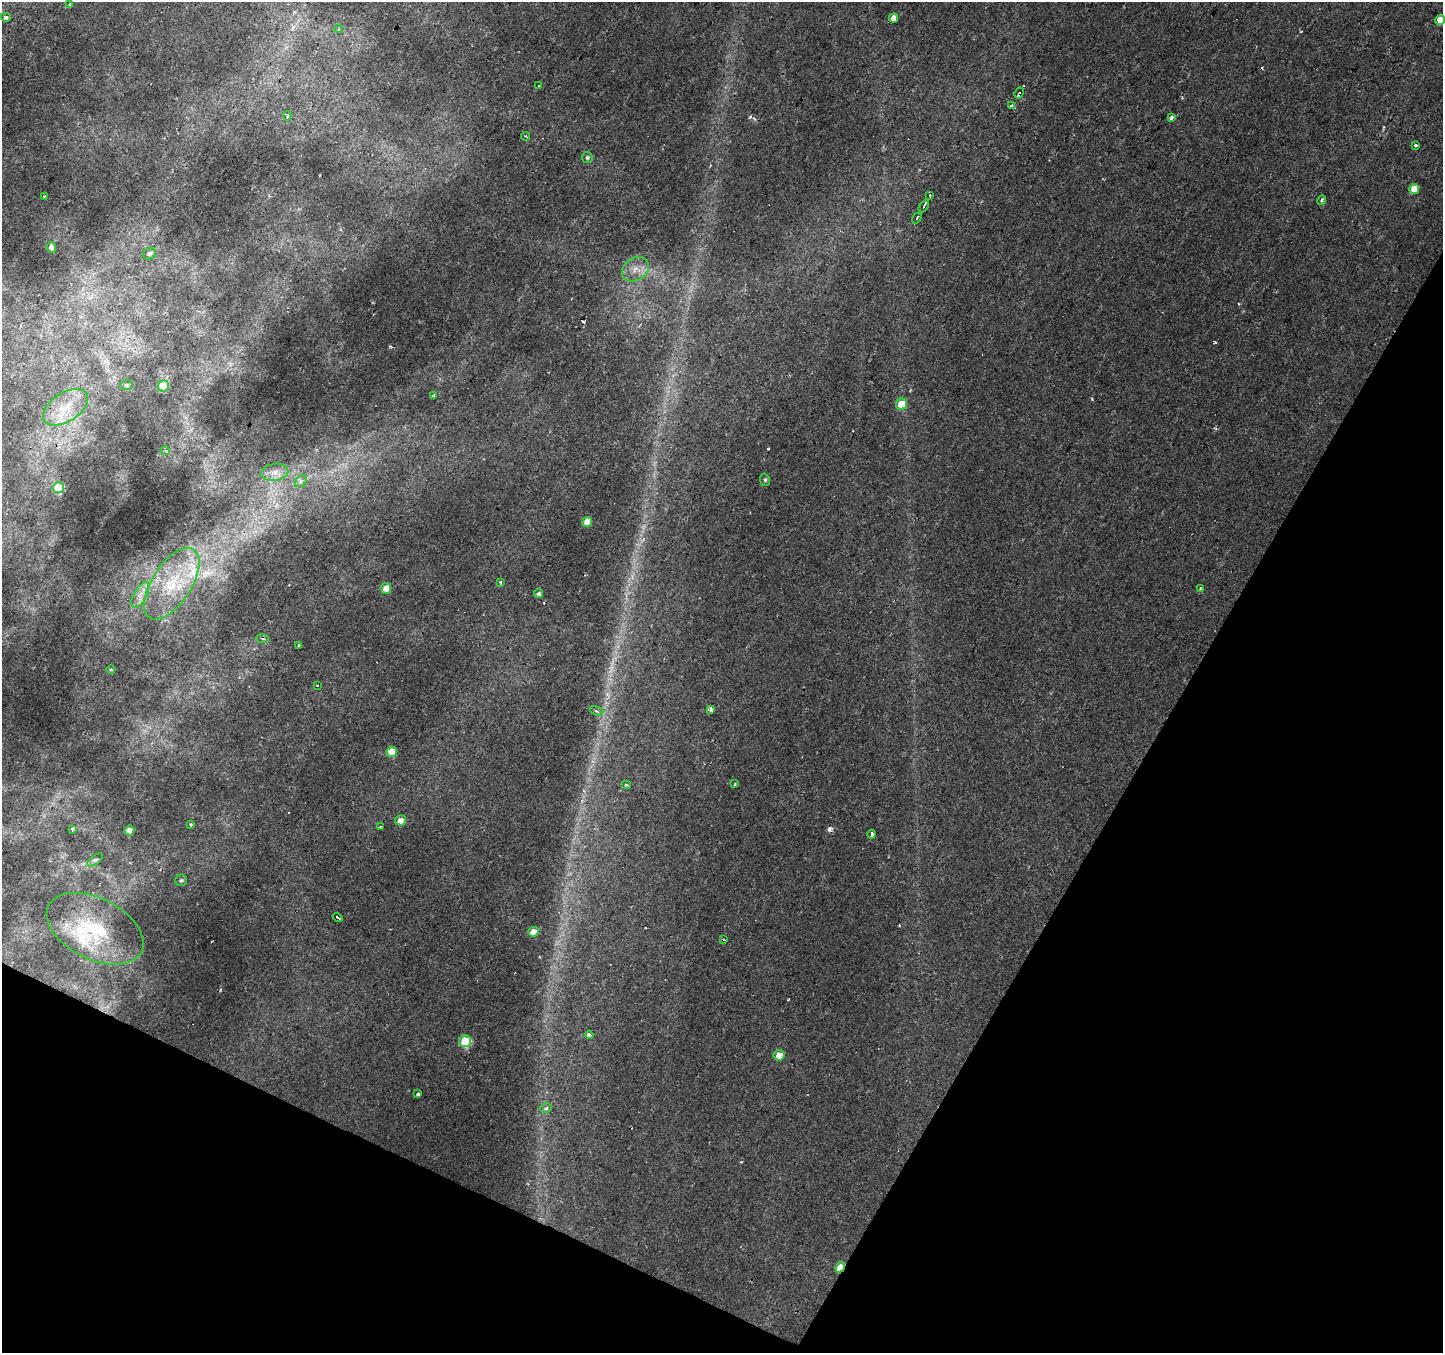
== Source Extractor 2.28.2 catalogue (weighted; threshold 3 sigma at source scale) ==
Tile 15 of 4 x 4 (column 3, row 4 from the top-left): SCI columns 2887-4327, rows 264-1614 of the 5767 x 5863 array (HDU 1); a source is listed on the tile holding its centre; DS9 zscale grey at full resolution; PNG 1445 x 1355 px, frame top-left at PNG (2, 2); each listed source drawn as its Kron ellipse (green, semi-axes under 4 px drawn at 4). Shown black and unused: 26% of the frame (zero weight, under 2 of 3 exposures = <1% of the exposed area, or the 3 px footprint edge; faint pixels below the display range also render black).
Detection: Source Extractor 2.28.2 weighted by HDU 2 'WHT'; one run over the whole footprint, this tile lists its part. Background 0.00476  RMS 0.0027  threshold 0.0121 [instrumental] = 3 sigma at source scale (4.5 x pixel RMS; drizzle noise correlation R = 1.50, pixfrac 1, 0.0396/0.0396 arcsec/px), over >= 5 px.
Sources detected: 83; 15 cosmic-ray / hot-pixel residue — neither listed nor drawn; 2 inside a brighter listed object's ellipse — not listed separately; the other 66 listed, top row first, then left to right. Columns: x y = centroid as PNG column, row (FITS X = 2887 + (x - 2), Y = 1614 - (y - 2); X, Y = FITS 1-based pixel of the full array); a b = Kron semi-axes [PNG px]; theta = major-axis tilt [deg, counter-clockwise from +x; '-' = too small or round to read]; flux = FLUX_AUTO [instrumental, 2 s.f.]
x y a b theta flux
70 4 4 4 - 0.27
6 17 5 4 - 0.84
894 18 5 4 - 1.6
1440 20 5 4 - 3.1
339 29 4 3 - 0.33
539 86 3 3 - 1
1019 93 6 3 61 210
1011 106 3 3 - 110
287 116 4 4 - 0.38
1172 118 3 3 - 7
526 136 4 2 - 0.3
1415 145 3 3 - 1.1
587 158 5 5 - 0.48
1414 189 5 5 - 4
44 196 3 3 - 0.78
930 196 3 3 - 95
1322 200 5 3 - 0.6
924 206 7 3 59 260
917 218 6 3 57 200
51 247 5 4 - 1.1
150 253 7 5 29 0.8
635 269 14 11 36 2.9
127 385 6 5 - 0.73
163 386 6 5 - 7.2
433 396 3 3 - 0.73
902 404 6 5 - 5
66 407 25 14 33 7.2
165 451 4 4 - 0.7
275 472 13 8 9 2.3
765 480 6 5 - 0.46
301 481 7 5 43 0.78
58 488 5 5 - 16
587 522 5 5 - 3.7
501 582 4 3 - 0.42
172 584 41 19 57 17
386 589 5 5 - 2.5
1200 589 4 3 - 2.5
539 594 5 4 - 0.64
140 595 14 6 60 2.1
262 639 6 4 -5 0.49
298 646 3 3 - 2.6
111 669 4 3 - 0.32
317 685 3 3 - 0.61
710 709 3 3 - 4.8
597 711 7 4 -17 0.8
392 752 5 5 - 5.3
734 784 3 3 - 0.72
626 785 4 3 - 0.58
400 820 5 5 - 1.8
191 824 4 3 - 0.36
380 827 3 2 - 0.25
73 829 4 3 - 1.9
129 830 5 5 - 2.5
872 834 4 3 - 1.9
95 860 9 4 35 0.63
181 880 6 5 - 0.53
338 917 5 2 - 0.42
95 929 52 30 -27 18
533 932 5 4 - 2.6
723 939 2 2 - 0.31
589 1035 4 3 - 1.6
465 1041 6 5 - 14
779 1055 5 5 - 2.2
418 1094 3 3 - 1.7
546 1108 6 4 14 0.54
840 1267 6 4 53 8.3
Overlapping masked pixels (flux is a lower limit): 1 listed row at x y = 840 1267
Isophote crosses this tile's border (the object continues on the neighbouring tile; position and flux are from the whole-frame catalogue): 1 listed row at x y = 1440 20